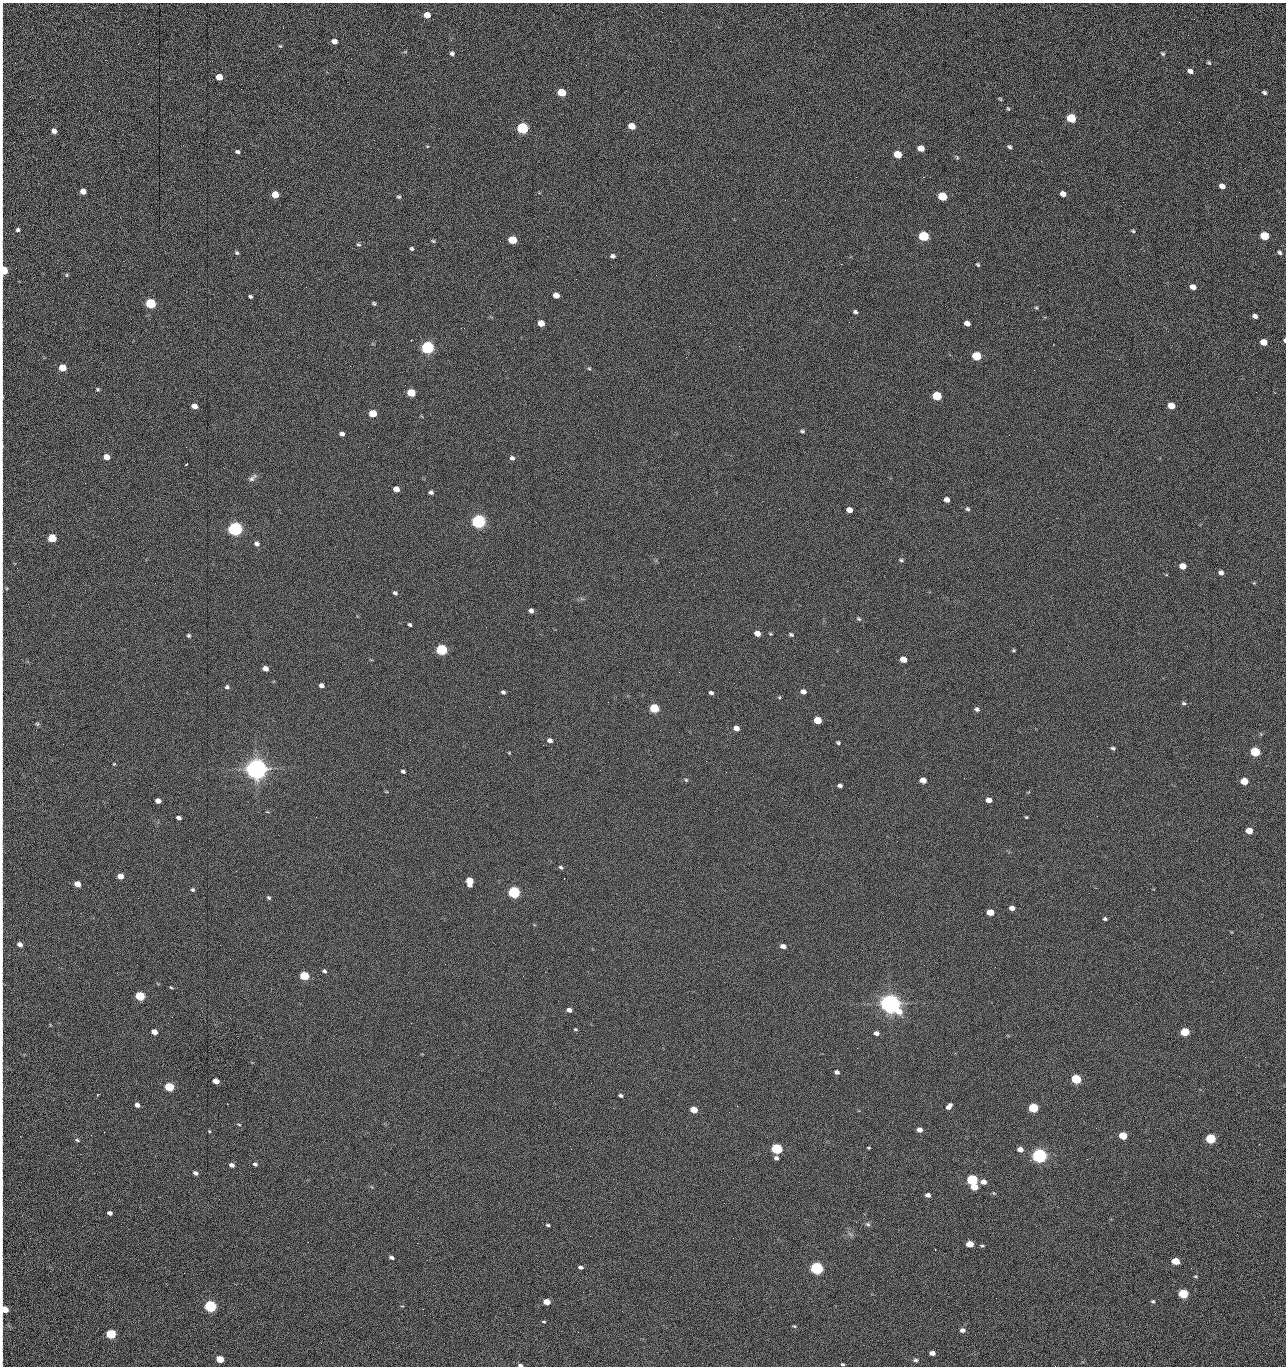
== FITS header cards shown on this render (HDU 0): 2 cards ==
NAXIS1  =                 1284 /fastest changing axis
NAXIS2  =                 1364 /next to fastest changing axis

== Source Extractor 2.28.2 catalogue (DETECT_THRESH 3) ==
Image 1284 x 1364 px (HDU 0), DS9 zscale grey, 1 PNG px = 1 image px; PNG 1288 x 1368 px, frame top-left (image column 1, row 1364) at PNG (2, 3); no overlay
Background 153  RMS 15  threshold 45.2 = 3 sigma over >= 5 px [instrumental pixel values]
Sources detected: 265; all 265 listed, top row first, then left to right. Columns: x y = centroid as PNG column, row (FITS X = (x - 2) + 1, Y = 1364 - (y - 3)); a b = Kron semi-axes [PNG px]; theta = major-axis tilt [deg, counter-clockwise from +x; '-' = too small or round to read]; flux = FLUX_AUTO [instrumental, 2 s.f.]
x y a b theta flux
2 15 11 2 90 2.3e+03
427 15 5 5 - 1.3e+04
2 32 11 2 90 2.3e+03
1188 35 2 2 - 8.1e+02
334 41 6 5 - 5.2e+03
670 41 2 2 - 1.4e+03
280 46 4 4 - 1.2e+03
405 52 6 4 19 1.0e+03
452 53 5 5 - 2.5e+03
1163 54 6 5 - 1.7e+03
2 60 11 2 90 1.7e+03
1209 63 5 4 - 1.5e+03
1190 71 6 5 - 4.3e+03
219 77 5 5 - 1.4e+04
561 92 6 5 - 4.1e+04
1264 92 5 3 - 2.2e+03
2 95 16 2 90 3.5e+03
1000 99 5 4 - 1.2e+03
1008 109 6 4 -61 1.2e+03
2 110 17 2 90 3.7e+03
1071 118 6 5 - 6.1e+04
1179 122 3 2 - 8.8e+02
632 126 6 5 - 1.4e+04
522 128 6 5 - 1.6e+05
54 131 5 5 - 5.1e+03
427 146 5 3 - 7.9e+02
1009 147 5 4 - 2.1e+03
921 148 6 5 - 1.2e+04
237 152 6 4 -11 2.2e+03
897 154 6 5 - 2.8e+04
957 157 6 4 -69 1.4e+03
2 159 18 2 90 3.5e+03
1005 160 2 2 - 8.8e+02
1041 161 3 2 - 1.4e+03
856 177 2 2 - 1.6e+03
923 177 2 2 - 2.0e+04
1222 186 6 5 - 6.7e+03
2 187 11 2 90 2.2e+03
83 191 5 5 - 1.0e+04
275 194 5 5 - 2.0e+04
1063 194 5 4 - 5.8e+03
942 196 6 5 - 5.1e+04
399 197 6 5 - 1.9e+03
785 200 2 2 - 3.8e+02
1123 202 2 2 - 4.5e+02
2 225 11 2 90 2.3e+03
18 230 4 4 - 2.1e+03
1133 231 5 4 - 1.4e+03
924 236 6 5 - 1.0e+05
1264 236 6 5 - 4.4e+04
2 238 11 2 90 1.5e+03
512 240 6 5 - 4.0e+04
433 241 6 4 -17 1.4e+03
358 244 6 5 - 1.7e+03
412 248 5 4 - 1.7e+03
1279 252 6 5 - 1.9e+03
237 253 5 5 - 1.7e+03
613 256 6 5 - 2.8e+03
841 264 2 2 - 1.9e+04
978 265 5 4 - 1.4e+03
4 270 6 4 -89 5.0e+04
67 275 5 4 - 1.3e+03
306 287 2 2 - 4.9e+02
1193 287 5 5 - 7.3e+03
556 295 5 5 - 9.3e+03
250 296 4 3 - 1.7e+03
150 303 6 5 - 1.0e+05
374 303 4 4 - 1.5e+03
1036 308 5 4 - 1.2e+03
855 312 5 4 - 2.3e+03
1255 316 5 4 - 3.9e+03
849 322 2 2 - 4.7e+02
541 323 5 5 - 1.5e+04
710 323 2 2 - 2.3e+03
967 323 5 4 - 7.5e+03
1284 340 4 2 - 2.2e+03
1263 342 6 5 - 1.6e+04
428 347 6 5 - 3.0e+05
976 356 6 5 - 5.8e+04
350 366 2 2 - 2.2e+03
62 368 5 5 - 2.5e+04
589 368 4 4 - 1.2e+03
97 389 5 5 - 1.4e+03
1256 392 2 2 - 8.8e+02
411 393 6 5 - 3.7e+04
2 395 17 3 -88 4.3e+03
937 396 6 5 - 6.0e+04
194 406 5 4 - 8.4e+03
1171 406 6 5 - 1.8e+04
373 413 6 5 - 2.9e+04
802 431 6 4 -1 1.8e+03
342 434 5 4 - 3.6e+03
1009 435 2 2 - 8.8e+02
2 445 9 2 -87 1.9e+03
186 447 2 2 - 1.9e+03
106 457 5 4 - 1.2e+04
512 458 6 6 - 2.8e+03
186 464 4 3 - 3.7e+03
2 474 7 2 90 9.4e+02
252 478 13 6 42 3.7e+03
85 483 2 2 - 6.5e+02
396 489 5 4 - 9.7e+03
431 492 5 4 - 2.5e+03
947 500 5 4 - 6.0e+03
2 503 13 2 90 1.8e+03
968 509 5 5 - 2.0e+03
849 510 5 4 - 8.5e+03
479 521 6 5 - 5.0e+05
235 529 6 5 - 5.4e+05
52 538 5 5 - 4.1e+04
257 544 6 5 - 4.1e+03
2 556 17 2 90 3.1e+03
901 560 6 4 -13 1.7e+03
1183 566 5 5 - 1.3e+04
1221 573 6 5 - 4.1e+03
1254 583 5 4 - 9.9e+02
395 593 5 4 - 2.1e+03
531 611 5 4 - 4.3e+03
859 619 7 5 -32 1.7e+03
410 625 4 3 - 1.9e+03
2 628 8 2 90 1.2e+03
757 633 5 4 - 1.0e+04
770 634 4 3 - 1.0e+03
791 635 6 4 -24 1.8e+03
189 636 4 4 - 1.7e+03
442 649 6 5 - 1.6e+05
1014 650 5 4 - 1.2e+03
903 659 5 5 - 1.4e+04
265 668 5 4 - 7.3e+03
679 672 3 2 - 1.1e+03
321 685 5 4 - 4.1e+03
227 687 6 5 - 2.2e+03
2 688 16 2 90 2.8e+03
503 692 5 4 - 2.5e+03
803 692 5 4 - 5.9e+03
711 693 5 4 - 2.5e+03
779 697 4 4 - 1.1e+03
1184 703 5 4 - 1.6e+03
654 708 6 5 - 6.8e+04
977 709 6 5 - 2.9e+03
817 720 5 5 - 2.7e+04
37 724 6 5 - 1.5e+03
736 728 5 4 - 7.5e+03
1261 734 4 4 - 1.1e+03
550 740 6 5 - 4.5e+03
838 743 5 4 - 1.7e+03
63 744 2 2 - 4.5e+02
543 745 2 2 - 2.4e+03
1113 748 5 4 - 2.1e+03
1255 752 6 5 - 7.8e+04
509 753 4 4 - 8.7e+02
706 761 3 2 - 1.6e+03
114 764 3 3 - 8.3e+02
256 769 7 6 - 1.7e+06
403 771 5 3 - 2.3e+03
726 772 2 2 - 1.8e+03
686 780 5 4 - 1.3e+03
923 780 5 5 - 1.1e+04
1244 781 5 5 - 2.5e+04
840 785 5 4 - 3.1e+03
989 800 5 4 - 7.8e+03
158 801 5 4 - 6.6e+03
267 812 5 3 - 8.9e+02
1026 817 4 3 - 1.2e+03
179 818 5 4 - 3.7e+03
2 821 10 2 90 1.7e+03
1249 831 5 5 - 1.6e+04
561 867 5 4 - 1.8e+03
120 876 5 4 - 1.2e+04
564 878 3 2 - 2.8e+03
469 881 7 5 -79 2.8e+04
77 884 5 4 - 1.6e+04
193 890 5 5 - 1.7e+03
514 892 6 5 - 2.4e+05
269 898 5 4 - 1.7e+03
1012 908 5 4 - 5.9e+03
990 912 5 5 - 1.9e+04
1105 919 5 4 - 1.9e+03
20 944 5 4 - 4.5e+03
783 946 5 4 - 6.1e+03
324 971 5 4 - 2.0e+03
304 976 6 5 - 6.1e+04
523 976 2 2 - 1.4e+03
171 987 5 3 - 1.1e+03
140 996 5 5 - 7.5e+04
890 1004 7 6 - 1.5e+06
569 1010 5 4 - 4.4e+03
411 1023 2 2 - 3.7e+03
575 1029 4 3 - 1.1e+03
154 1032 5 4 - 1.1e+04
1185 1032 5 5 - 4.9e+04
876 1033 5 4 - 3.9e+03
857 1048 3 2 - 9.4e+02
2 1054 8 2 90 1.3e+03
1245 1057 2 2 - 1.4e+03
837 1072 5 4 - 3.3e+03
1179 1076 2 2 - 1.8e+03
1076 1079 6 5 - 8.9e+04
216 1081 5 4 - 9.5e+03
169 1087 5 5 - 6.5e+04
97 1095 3 3 - 8.6e+02
621 1095 4 3 - 2.0e+03
137 1105 5 4 - 5.1e+03
949 1106 7 4 48 4.8e+03
1033 1108 6 5 - 7.4e+04
2 1109 20 2 90 3.2e+03
694 1110 5 4 - 2.1e+04
729 1112 2 2 - 6.2e+02
239 1124 6 3 -10 1.0e+03
919 1130 5 4 - 7.2e+03
209 1131 4 3 - 1.0e+03
104 1132 2 2 - 5.1e+02
91 1135 2 2 - 1.7e+03
1123 1136 5 5 - 3.2e+04
1211 1139 5 5 - 1.0e+05
77 1140 6 4 -20 1.6e+03
777 1148 6 5 - 1.5e+05
869 1148 3 2 - 1.0e+03
1020 1149 5 4 - 7.6e+03
1039 1155 6 5 - 6.3e+05
776 1158 5 4 - 3.0e+03
1087 1159 3 2 - 1.4e+03
255 1164 5 4 - 2.3e+03
232 1165 5 4 - 4.5e+03
195 1173 5 4 - 3.6e+03
972 1180 6 5 - 1.5e+05
983 1182 6 4 -9 6.7e+03
2 1183 14 2 90 2.6e+03
974 1187 6 5 - 1.7e+04
994 1193 5 5 - 1.3e+03
928 1195 5 4 - 4.4e+03
110 1213 4 4 - 4.1e+03
868 1224 7 5 -39 2.1e+03
548 1225 5 3 - 1.5e+03
2 1234 16 2 90 2.5e+03
308 1242 2 2 - 1.2e+03
417 1243 2 2 - 3.7e+03
970 1244 5 4 - 1.9e+04
982 1246 4 3 - 1.3e+03
935 1249 3 2 - 9.9e+02
391 1257 5 4 - 2.9e+03
1175 1261 6 4 -8 2.7e+04
2 1266 8 2 90 1.2e+03
580 1267 5 4 - 3.1e+03
817 1268 6 5 - 3.1e+05
1195 1276 5 3 - 1.2e+03
1183 1294 5 5 - 8.0e+04
996 1298 2 2 - 1.8e+03
1153 1301 5 4 - 1.7e+03
547 1302 5 4 - 1.7e+04
210 1306 6 5 - 2.4e+05
5 1309 5 4 - 2.7e+04
622 1311 2 2 - 4.8e+02
544 1322 4 3 - 1.1e+03
794 1326 5 3 - 1.2e+03
962 1330 6 5 - 4.4e+03
578 1332 2 2 - 2.3e+03
111 1334 6 4 -20 9.2e+04
321 1343 2 2 - 6.3e+02
932 1353 5 4 - 6.9e+03
220 1359 5 4 - 3.0e+04
915 1360 7 5 -7 2.2e+03
842 1364 4 3 - 1.5e+03
520 1365 5 3 - 2.4e+03
1055 1366 2 2 - 1.5e+03
At the frame edge (FLAGS 8, measured only in part): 28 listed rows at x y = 2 15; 2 32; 2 60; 2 95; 2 110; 2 159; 2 187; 2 225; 2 238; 4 270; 1284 340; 2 395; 2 445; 2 474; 2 503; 2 556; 2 628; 2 688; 2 821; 20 944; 2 1054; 2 1109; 2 1183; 2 1234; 2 1266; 5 1309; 520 1365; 1055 1366

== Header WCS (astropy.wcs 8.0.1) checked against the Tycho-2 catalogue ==
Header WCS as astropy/WCSLIB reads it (CRVAL/CRPIX/CD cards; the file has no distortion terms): RA---TAN/DEC--TAN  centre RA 15:41:40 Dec +52:00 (235.42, +51.99 deg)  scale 1.26 arcsec/px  FOV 26.9' x 28.5'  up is +92 deg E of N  parity flipped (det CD > 0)
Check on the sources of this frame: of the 60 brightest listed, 10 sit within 2.0 arcsec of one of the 11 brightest Tycho-2 stars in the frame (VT <= 12.29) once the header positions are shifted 0.14 arcsec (0.03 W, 0.14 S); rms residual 1.02 arcsec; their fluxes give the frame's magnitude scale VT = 25.21 - 2.5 log10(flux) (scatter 0.20 mag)
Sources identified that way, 10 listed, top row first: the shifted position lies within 2.0 arcsec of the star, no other Tycho-2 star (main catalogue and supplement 1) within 4.0 arcsec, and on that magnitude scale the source's flux lands within +1.5 / -3 mag of the star's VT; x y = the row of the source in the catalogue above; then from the Tycho-2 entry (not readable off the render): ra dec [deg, ICRS J2000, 3 dp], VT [Tycho-2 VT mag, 2 dp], TYC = Tycho-2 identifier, HIP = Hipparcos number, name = IAU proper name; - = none
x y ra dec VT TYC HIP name
428 347 235.614 +52.064 11.61 3489-1132-1 - -
479 521 235.514 +52.049 11.19 3489-1407-1 - -
235 529 235.515 +52.133 11.12 3489-1380-1 - -
256 769 235.378 +52.130 9.31 3489-1322-1 76850 -
514 892 235.303 +52.042 11.52 3489-958-1 - -
890 1004 235.232 +51.912 9.59 3489-824-1 - -
1039 1155 235.143 +51.862 10.97 3489-1016-1 - -
972 1180 235.131 +51.886 12.29 3489-908-1 - -
817 1268 235.084 +51.941 11.45 3489-1346-1 - -
210 1306 235.075 +52.152 11.74 3489-912-1 - -